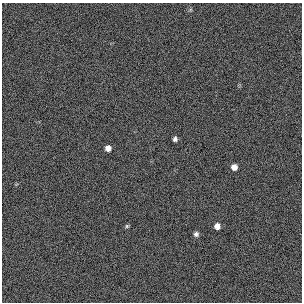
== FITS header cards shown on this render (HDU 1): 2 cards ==
NAXIS1  =                  300 / length of original image axis
NAXIS2  =                  300 / length of original image axis

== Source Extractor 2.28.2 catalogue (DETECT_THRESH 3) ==
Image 300 x 300 px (HDU 1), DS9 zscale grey, 1 PNG px = 1 image px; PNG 304 x 304 px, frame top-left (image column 1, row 300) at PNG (2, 3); no overlay
Background 383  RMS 67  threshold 200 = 3 sigma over >= 5 px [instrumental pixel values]
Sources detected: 6; all 6 listed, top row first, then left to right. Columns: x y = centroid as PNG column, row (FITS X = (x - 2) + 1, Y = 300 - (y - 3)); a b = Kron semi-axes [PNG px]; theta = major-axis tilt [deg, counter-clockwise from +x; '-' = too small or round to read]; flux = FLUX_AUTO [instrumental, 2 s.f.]
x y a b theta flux
175 139 5 4 - 13000
108 148 5 5 - 26000
234 167 6 6 - 26000
127 226 6 5 - 6300
217 226 6 6 - 25000
196 234 6 6 - 12000